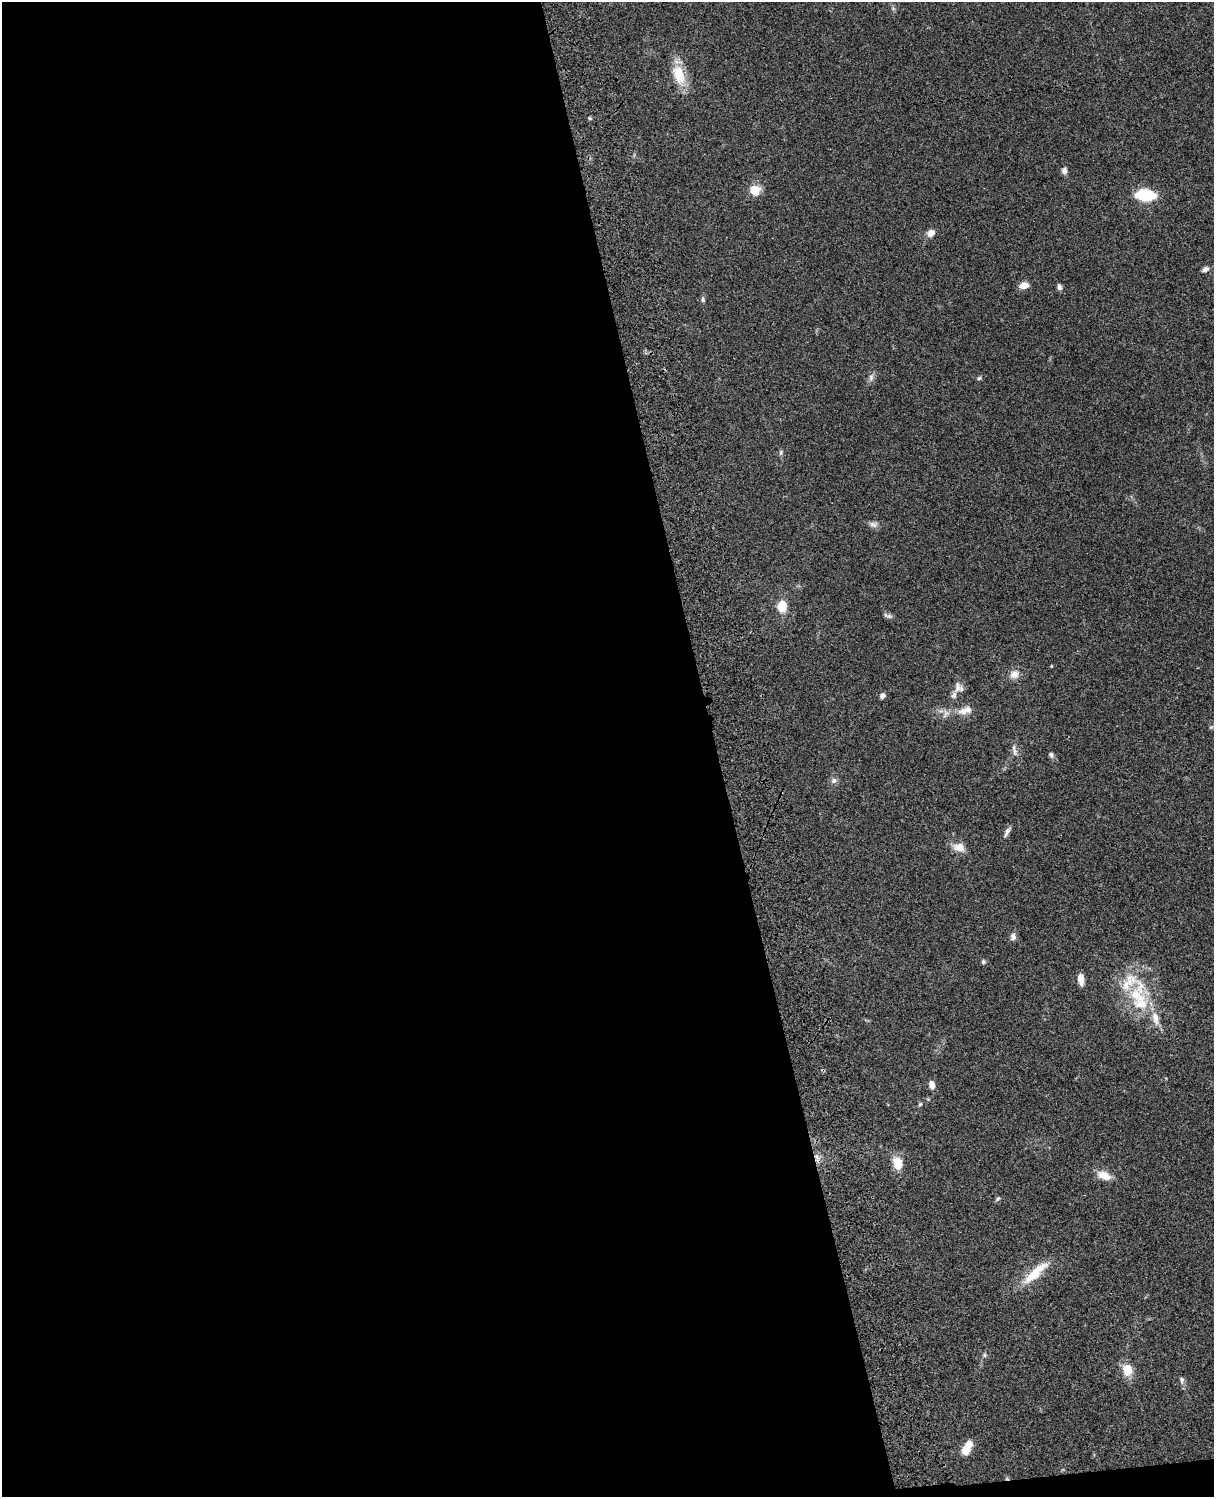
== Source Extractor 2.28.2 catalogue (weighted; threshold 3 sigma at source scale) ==
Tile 9 of 4 x 3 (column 1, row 3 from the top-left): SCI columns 122-1333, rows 278-1772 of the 5086 x 4926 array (HDU 1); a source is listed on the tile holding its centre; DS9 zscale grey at full resolution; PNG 1216 x 1499 px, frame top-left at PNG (2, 2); no overlay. Shown black and unused: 59% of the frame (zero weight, under 3 of 4 exposures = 6% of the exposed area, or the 3 px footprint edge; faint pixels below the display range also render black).
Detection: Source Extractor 2.28.2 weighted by HDU 2 'WHT'; one run over the whole footprint, this tile lists its part. Background 0.0794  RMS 0.0058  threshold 0.0262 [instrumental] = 3 sigma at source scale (4.5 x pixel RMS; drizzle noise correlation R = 1.50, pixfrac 1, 0.05/0.05 arcsec/px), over >= 5 px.
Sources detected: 48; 1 cosmic-ray / hot-pixel residue — not listed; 6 inside a brighter listed object's ellipse — not listed separately; the other 41 listed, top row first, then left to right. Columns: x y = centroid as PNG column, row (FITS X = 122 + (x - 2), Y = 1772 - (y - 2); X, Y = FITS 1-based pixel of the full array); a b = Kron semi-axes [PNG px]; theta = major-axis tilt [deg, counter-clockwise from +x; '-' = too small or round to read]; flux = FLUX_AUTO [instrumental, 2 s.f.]
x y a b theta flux
679 75 24 13 -74 16
590 118 5 4 - 0.7
1064 171 8 6 90 2.3
755 190 10 10 - 10
1145 195 13 8 -4 36
931 233 10 8 43 3.4
1205 269 10 6 29 2
1024 285 10 7 14 4.7
1059 287 9 6 -74 1.6
703 299 7 5 -85 1.3
871 377 10 6 71 2.1
979 378 6 5 - 0.86
781 452 7 5 90 1.2
873 524 11 7 -2 2.4
782 606 14 10 -86 9.3
888 616 13 5 -16 1.6
1051 666 3 3 - 0.51
1014 674 11 10 - 4.5
957 687 17 8 81 3.7
882 696 6 5 - 2.3
965 710 22 10 19 6.2
1015 751 12 6 -71 2.3
1051 755 7 6 - 1.5
834 781 9 7 30 2.1
1007 832 17 5 61 2.2
959 847 18 11 -18 5.6
1013 937 10 7 86 2.5
983 962 6 5 - 1.1
1081 979 11 6 -85 5.2
1140 987 50 16 -81 23
932 1085 9 6 -75 3.9
920 1104 6 5 - 0.94
817 1157 9 4 -42 2
897 1163 17 12 -73 8.5
1104 1175 16 9 -19 7.2
998 1199 7 5 44 1
1035 1273 38 11 42 16
985 1355 7 5 43 1.2
1127 1370 12 9 -73 11
1182 1380 9 6 -83 1.7
967 1448 16 8 63 8.5
Overlapping masked pixels (flux is a lower limit): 1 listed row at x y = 817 1157